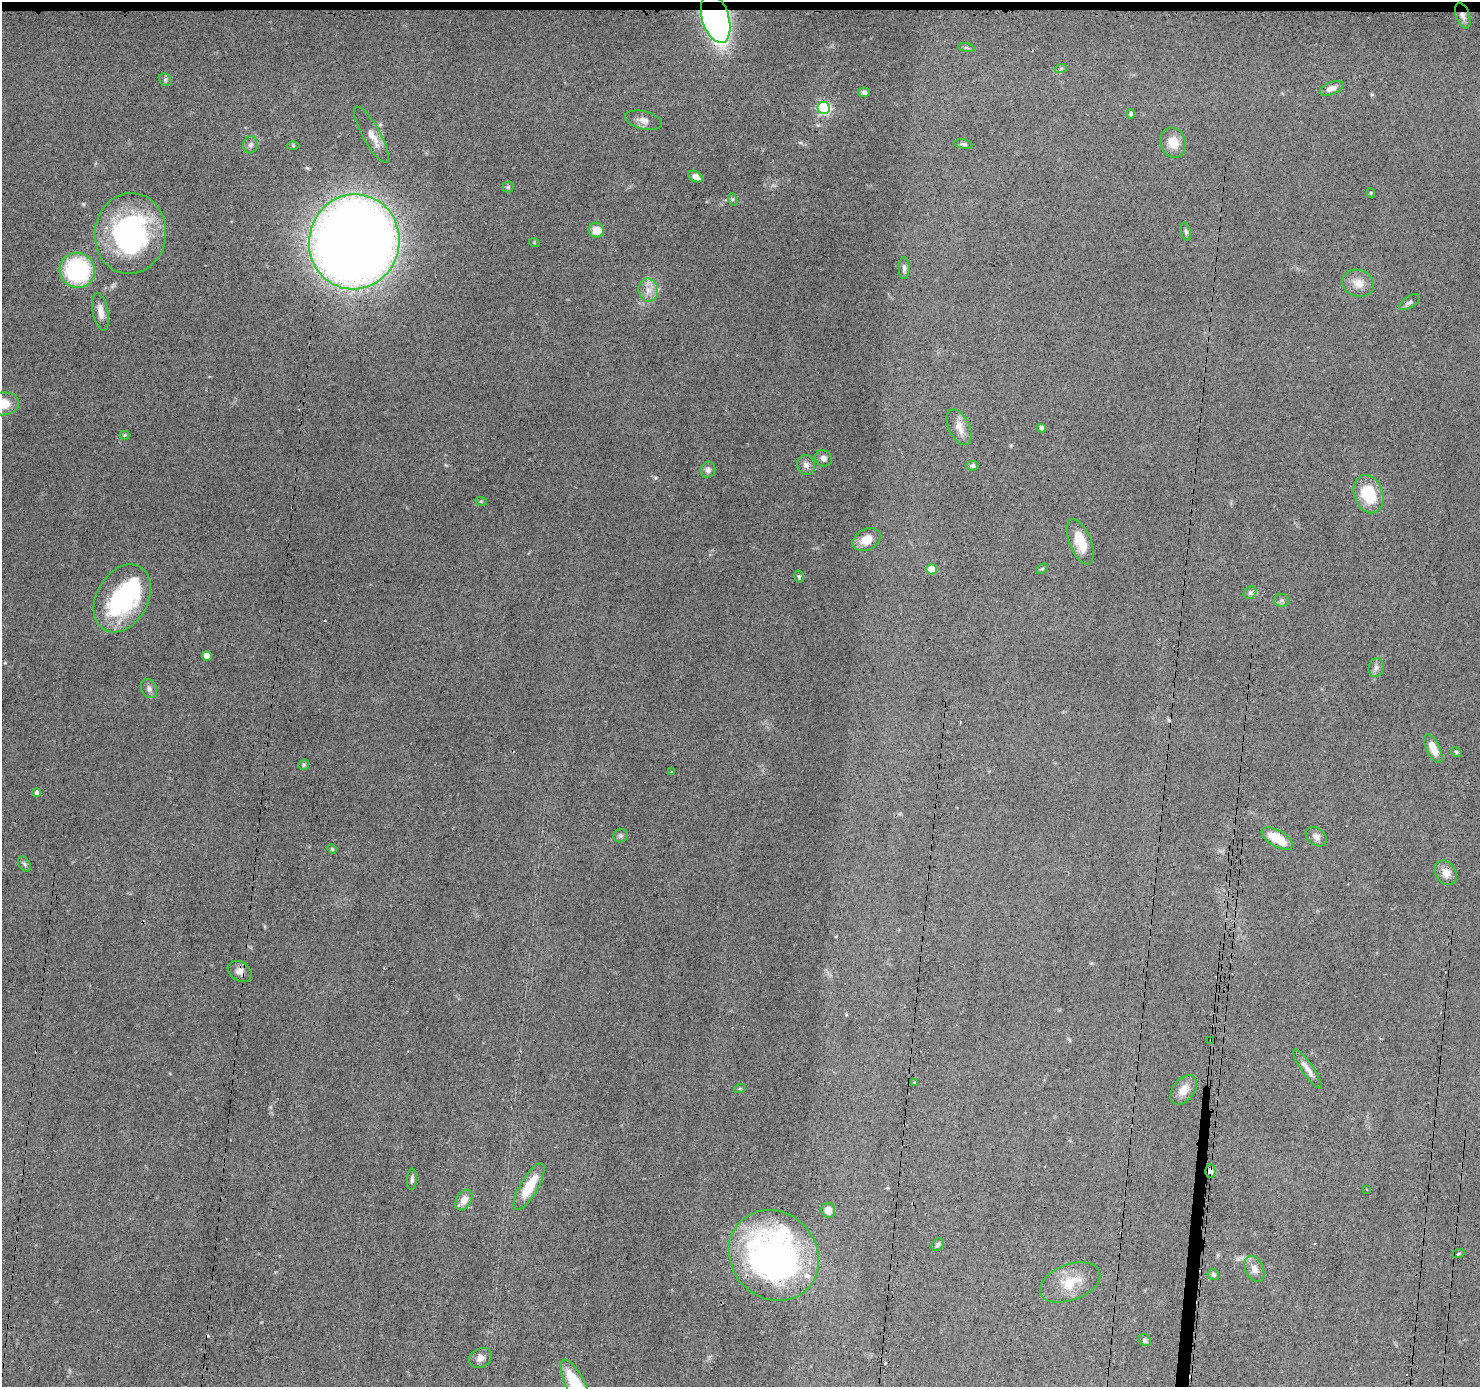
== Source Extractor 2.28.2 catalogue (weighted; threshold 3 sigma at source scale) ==
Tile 2 of 3 x 3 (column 2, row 1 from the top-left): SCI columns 1479-2956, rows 2881-4265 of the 4435 x 4471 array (HDU 1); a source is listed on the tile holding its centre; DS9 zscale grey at full resolution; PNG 1482 x 1389 px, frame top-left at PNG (2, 2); each listed source drawn as its Kron ellipse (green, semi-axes under 4 px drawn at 4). Shown black and unused: <1% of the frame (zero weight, under 3 of 4 exposures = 2% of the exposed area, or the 3 px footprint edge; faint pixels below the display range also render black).
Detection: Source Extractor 2.28.2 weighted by HDU 2 'WHT'; one run over the whole footprint, this tile lists its part. Background 0.0344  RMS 0.0034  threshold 0.0151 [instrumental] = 3 sigma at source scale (4.5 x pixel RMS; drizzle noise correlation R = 1.50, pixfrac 1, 0.05/0.05 arcsec/px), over >= 5 px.
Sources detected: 93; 1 too faint to see at this stretch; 1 inside a brighter object's white glare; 7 cosmic-ray / hot-pixel residue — neither listed nor drawn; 1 inside a brighter listed object's ellipse — not listed separately; the other 83 listed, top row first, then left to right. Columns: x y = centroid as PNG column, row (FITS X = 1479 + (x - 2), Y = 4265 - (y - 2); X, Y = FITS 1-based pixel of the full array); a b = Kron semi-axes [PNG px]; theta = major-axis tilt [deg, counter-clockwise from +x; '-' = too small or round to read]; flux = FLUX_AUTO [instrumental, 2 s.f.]
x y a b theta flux
1463 15 13 7 -71 2
716 18 25 13 -73 160
966 48 8 4 -9 0.58
1061 68 6 4 20 0.49
165 80 7 5 -46 0.74
1332 88 12 6 22 2.2
864 92 5 5 - 0.97
824 108 6 6 - 58
1131 114 4 4 - 0.87
643 120 19 9 -14 2.4
371 135 32 9 -61 3.9
1173 143 15 12 -70 4.4
964 144 9 4 -10 0.79
250 145 8 7 - 1.3
293 146 6 4 -1 0.45
695 176 8 5 -29 2.2
508 187 5 5 - 0.53
1371 193 4 4 - 0.35
732 199 6 4 -71 0.55
596 230 8 7 - 4.9
1186 232 9 5 -76 0.8
130 233 40 35 83 65
354 242 47 45 78 680
534 242 5 3 - 0.32
904 268 11 5 89 1.1
77 270 18 17 - 40
1358 283 16 13 -18 4
648 290 11 10 - 3.2
1410 302 11 5 33 1
101 312 19 7 -79 3.2
3 404 16 11 6 6.8
959 427 19 10 -64 3.5
1042 428 4 4 - 1.8
125 435 5 4 - 0.39
823 458 9 7 -41 1.7
806 465 10 9 - 1.6
972 466 6 5 - 0.92
708 470 8 7 - 1.3
1368 494 20 14 -70 14
481 501 6 3 -17 0.36
867 540 15 10 28 4.7
1080 542 24 11 -68 7.4
932 569 5 5 - 10
1042 569 7 3 35 0.4
799 577 6 4 -76 0.54
1250 593 7 5 42 0.84
122 598 36 25 60 38
1281 600 7 6 - 0.84
207 656 5 4 - 4.6
1376 667 9 7 76 1.4
149 689 10 7 -62 1.5
1433 748 15 6 -63 4.5
1456 752 6 4 -27 0.54
304 765 5 4 - 0.51
671 772 3 3 - 0.97
37 793 4 4 - 1.5
621 836 7 6 - 0.8
1316 837 11 8 -38 1.8
1277 838 17 8 -30 8.4
332 849 5 4 - 0.36
24 864 8 5 -60 0.77
1446 873 13 10 -58 3
240 971 13 9 -34 2.1
1211 1040 3 3 - 0.68
1307 1069 23 6 -55 2.5
915 1082 3 3 - 0.63
740 1088 6 3 18 0.45
1184 1090 16 10 53 3.8
1210 1171 6 5 - 1.9
412 1179 10 5 86 1.1
529 1187 26 9 59 10
1367 1189 3 2 - 0.3
464 1200 11 7 59 2.9
828 1210 7 7 - 2.7
938 1244 7 5 47 0.78
1458 1254 6 3 19 0.39
774 1255 47 43 -47 120
1254 1269 13 9 -64 2.6
1213 1275 6 5 - 0.81
1070 1282 31 18 21 9.2
1145 1340 6 5 - 0.77
480 1358 12 9 30 2.1
576 1386 28 9 -64 17
Overlapping masked pixels (flux is a lower limit): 7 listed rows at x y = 1463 15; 716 18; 354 242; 240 971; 1211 1040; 1210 1171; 774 1255
Isophote crosses this tile's border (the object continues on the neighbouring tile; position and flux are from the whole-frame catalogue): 2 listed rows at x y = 3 404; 576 1386